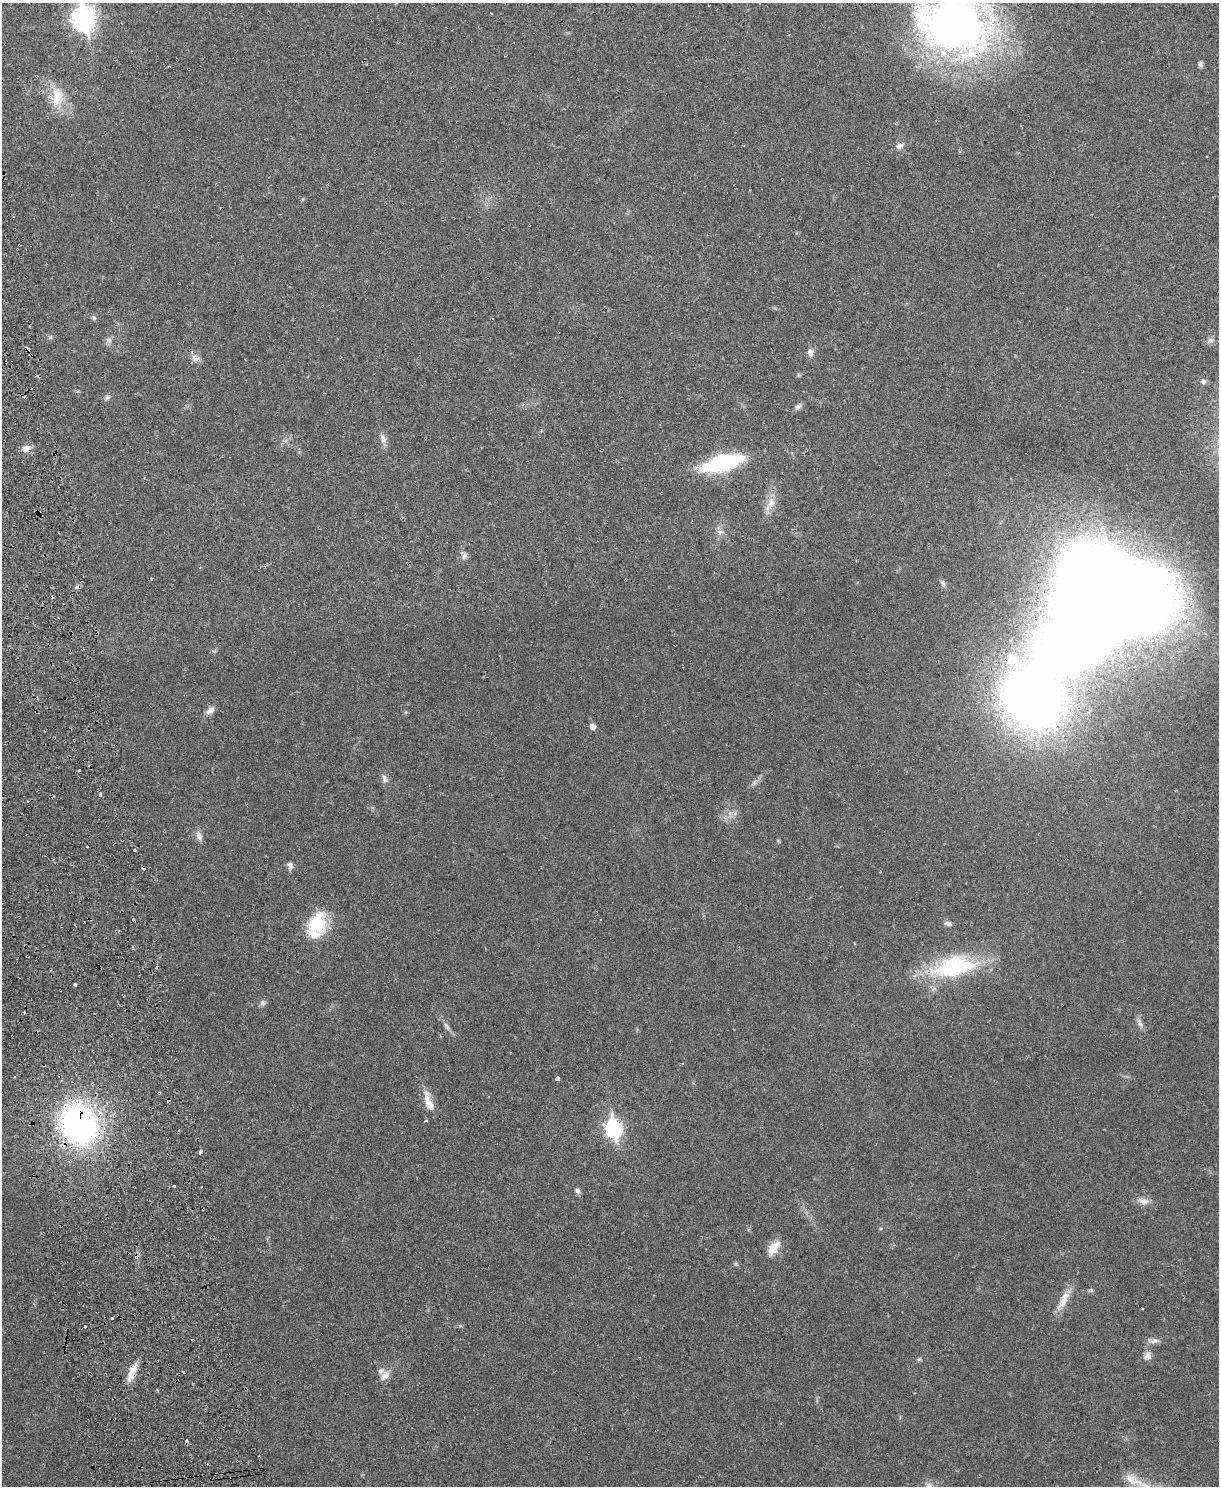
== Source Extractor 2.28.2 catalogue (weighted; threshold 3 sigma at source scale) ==
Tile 7 of 4 x 3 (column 3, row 2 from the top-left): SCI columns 2490-3706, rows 1641-3124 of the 4981 x 4874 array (HDU 1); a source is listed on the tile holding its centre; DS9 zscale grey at full resolution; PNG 1221 x 1488 px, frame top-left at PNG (2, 3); no overlay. Shown black and unused: <1% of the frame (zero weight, under 2 of 3 exposures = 3% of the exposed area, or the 3 px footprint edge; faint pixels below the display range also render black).
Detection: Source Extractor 2.28.2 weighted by HDU 2 'WHT'; one run over the whole footprint, this tile lists its part. Background 0.0313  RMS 0.0043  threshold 0.0194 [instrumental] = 3 sigma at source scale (4.5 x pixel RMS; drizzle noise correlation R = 1.50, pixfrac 1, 0.05/0.05 arcsec/px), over >= 5 px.
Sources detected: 80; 2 inside a brighter object's white glare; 11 cosmic-ray / hot-pixel residue — not listed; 1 inside a brighter listed object's ellipse — not listed separately; the other 66 listed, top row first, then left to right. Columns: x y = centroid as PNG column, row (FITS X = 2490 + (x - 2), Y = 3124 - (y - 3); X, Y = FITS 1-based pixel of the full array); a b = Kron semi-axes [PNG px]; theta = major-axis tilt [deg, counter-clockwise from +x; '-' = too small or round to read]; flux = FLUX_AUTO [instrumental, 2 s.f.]
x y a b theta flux
83 19 11 9 -83 270
955 24 76 54 -21 270
1200 64 7 6 - 1.2
57 97 29 17 90 11
899 146 10 8 42 2.1
94 318 7 5 -63 0.84
50 337 6 5 - 0.73
1210 340 8 8 - 1.5
108 341 9 8 - 1.7
810 353 10 7 -82 2.2
195 359 13 8 -28 2.3
1203 382 8 7 - 1.2
107 397 7 6 - 1
798 407 11 6 48 1.4
383 438 13 8 -75 2.4
26 448 12 8 20 2.9
722 463 31 12 15 55
771 503 16 10 84 4.7
719 531 14 8 -68 2.7
464 556 10 6 74 1.4
151 579 3 3 - 0.55
943 584 9 6 -61 1.3
1110 585 68 39 -22 1100
210 710 12 8 37 2.5
592 727 5 5 - 2.8
79 770 3 3 - 1.4
385 779 11 8 -65 1.9
754 782 7 4 89 0.87
100 795 4 3 - 1.2
27 801 3 2 - 0.61
730 813 9 6 -6 1.8
199 836 12 8 -70 2.3
778 841 6 4 -60 0.51
135 850 3 3 - 0.7
290 866 10 6 -80 1.7
134 920 3 3 - 1.4
949 924 9 6 -14 1.4
317 925 24 15 69 25
954 967 53 21 11 49
75 985 3 3 - 1.7
263 1003 9 7 64 1.4
1140 1023 15 6 -60 1.8
447 1027 16 4 -51 1.7
557 1079 4 4 - 6.4
429 1103 23 9 -66 6.2
426 1120 4 3 - 0.46
79 1125 50 41 -63 110
614 1129 9 7 -79 110
179 1130 4 3 - 0.37
201 1152 5 4 - 1.3
174 1186 3 3 - 0.96
201 1187 3 2 - 0.28
577 1191 7 6 - 1.2
1144 1201 16 8 -7 2.9
774 1248 22 10 56 5.3
1063 1300 32 10 60 6.2
112 1318 3 3 - 0.81
460 1326 6 4 -2 0.59
85 1327 3 3 - 1.3
1154 1341 16 5 10 1.9
1148 1356 10 9 - 2.1
919 1359 5 5 - 0.63
132 1373 23 8 66 5.8
385 1375 15 9 47 3
186 1441 4 3 - 2.8
1133 1480 91 15 -33 17
Overlapping masked pixels (flux is a lower limit): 3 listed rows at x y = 79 1125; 132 1373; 186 1441
Isophote crosses this tile's border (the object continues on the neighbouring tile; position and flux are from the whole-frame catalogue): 3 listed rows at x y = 83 19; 955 24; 1133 1480